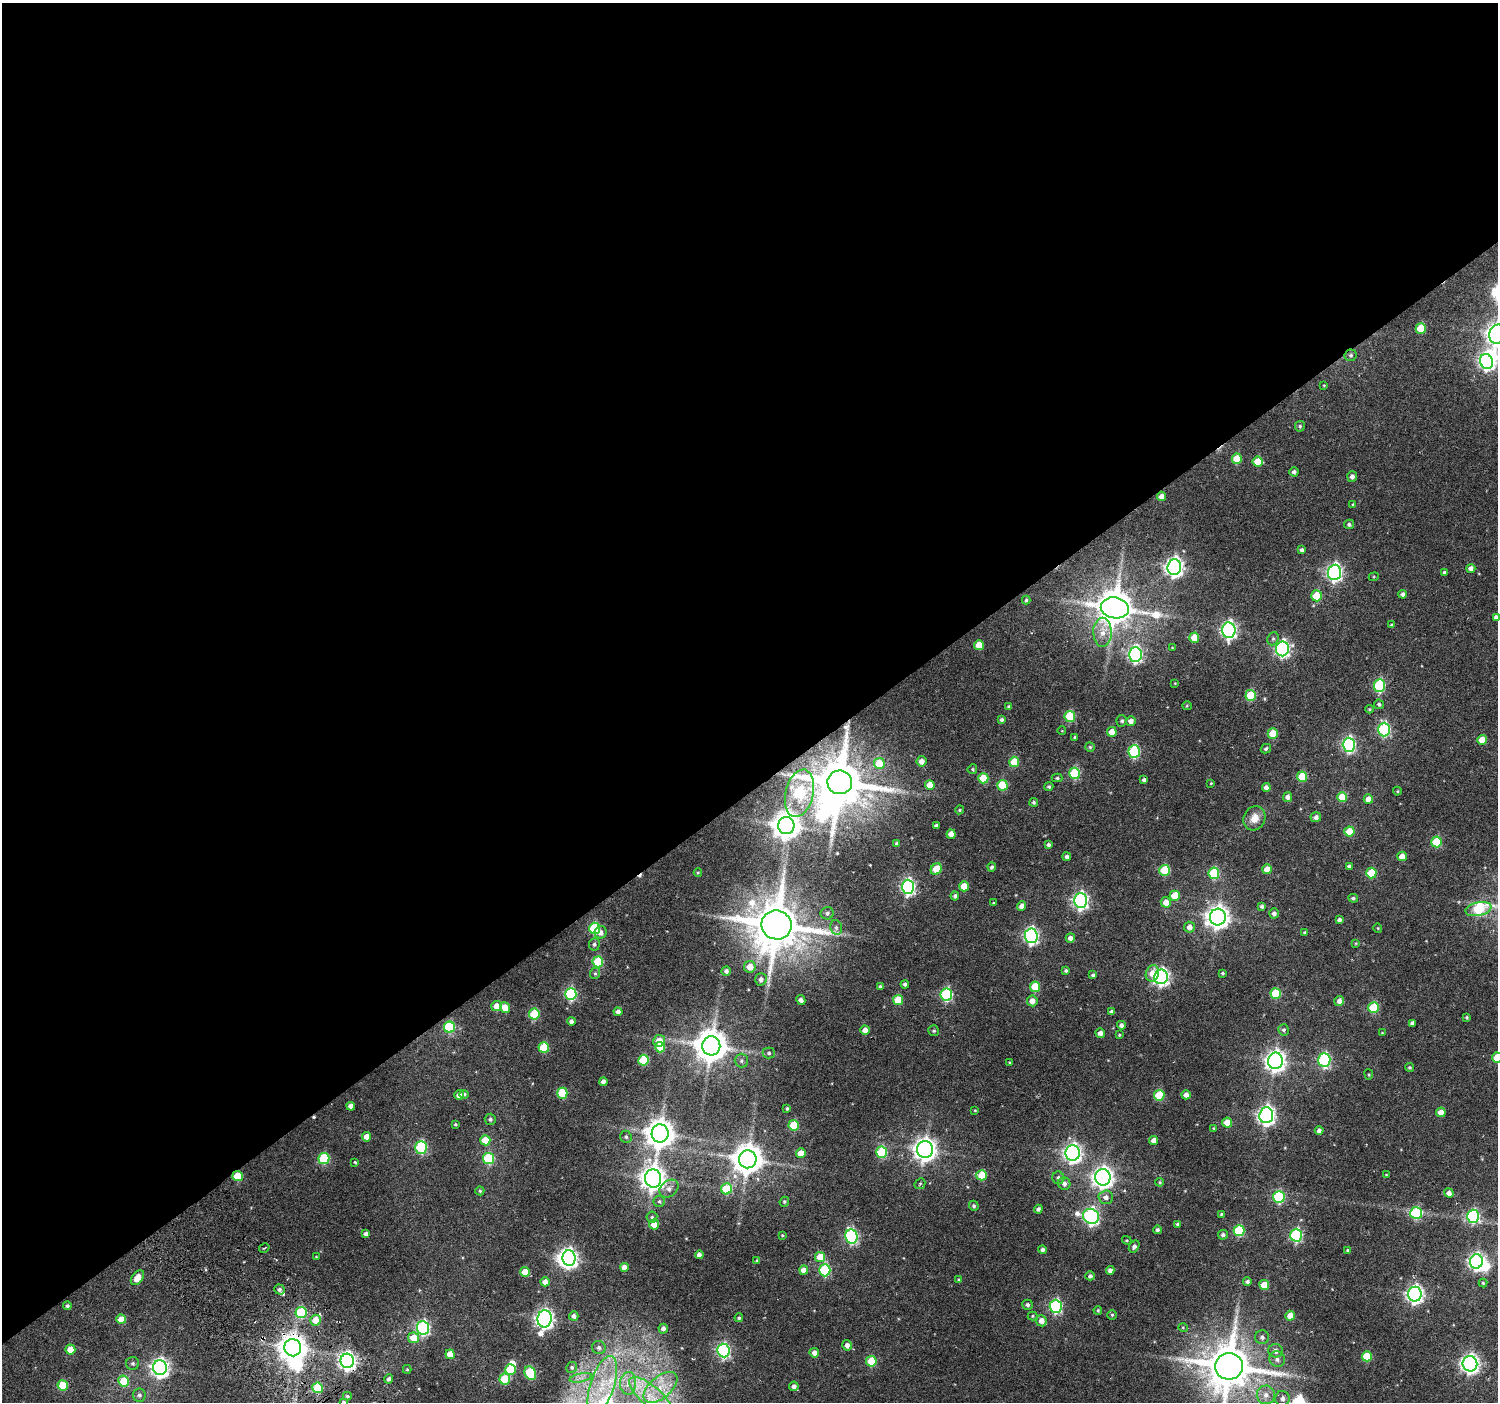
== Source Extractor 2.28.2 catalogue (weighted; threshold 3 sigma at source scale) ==
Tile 2 of 4 x 4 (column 2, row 1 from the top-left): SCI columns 1525-3020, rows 4358-5757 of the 6050 x 5983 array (HDU 1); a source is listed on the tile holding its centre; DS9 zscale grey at full resolution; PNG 1500 x 1404 px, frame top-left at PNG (2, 3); each listed source drawn as its Kron ellipse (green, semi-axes under 4 px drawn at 4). Shown black and unused: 56% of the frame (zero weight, under 4 of 7 exposures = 2% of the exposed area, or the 3 px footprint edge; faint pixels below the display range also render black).
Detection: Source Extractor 2.28.2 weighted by HDU 2 'WHT'; one run over the whole footprint, this tile lists its part. Background 0.0503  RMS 0.005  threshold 0.0204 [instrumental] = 3 sigma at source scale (4.09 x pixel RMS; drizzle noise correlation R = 1.36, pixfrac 0.8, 0.0396/0.0396 arcsec/px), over >= 5 px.
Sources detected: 330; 3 too faint to see at this stretch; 7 inside a brighter object's white glare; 3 cosmic-ray / hot-pixel residue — neither listed nor drawn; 2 inside a brighter listed object's ellipse — not listed separately; the other 315 listed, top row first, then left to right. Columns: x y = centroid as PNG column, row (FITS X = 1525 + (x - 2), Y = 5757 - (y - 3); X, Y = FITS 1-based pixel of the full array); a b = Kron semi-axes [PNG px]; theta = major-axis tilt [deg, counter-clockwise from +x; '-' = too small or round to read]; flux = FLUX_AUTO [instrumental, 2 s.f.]
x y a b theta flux
1421 329 5 5 - 12
1497 334 10 8 75 370
1351 355 6 6 - 1.2
1486 361 7 6 - 130
1324 385 3 3 - 0.36
1300 426 5 5 - 0.79
1237 459 5 5 - 11
1258 462 5 5 - 9
1294 472 4 4 - 1.6
1352 477 5 5 - 1.9
1162 496 5 4 - 3.6
1353 504 4 3 - 0.49
1349 524 5 4 - 1.1
1302 550 4 4 - 1.4
1174 567 8 7 - 210
1471 568 4 4 - 2.2
1334 572 7 6 - 140
1444 572 3 3 - 0.67
1374 577 5 4 - 0.5
1403 594 4 4 - 1.5
1316 596 5 5 - 14
1026 600 4 4 - 0.74
1115 608 14 10 -10 1400
1496 617 4 4 - 1.4
1392 625 4 3 - 0.7
1229 630 8 6 89 140
1102 632 14 9 -89 4.4
1194 638 5 5 - 8.5
1273 639 7 5 67 1.1
979 645 5 5 - 8.2
1172 648 4 3 - 0.33
1282 649 7 6 - 120
1135 655 7 6 - 99
1175 683 4 3 - 0.38
1379 685 6 5 - 44
1251 695 5 5 - 19
1379 704 5 4 - 0.92
1187 706 5 4 - 0.49
1009 707 4 3 - 0.85
1370 709 4 3 - 0.49
1070 716 5 5 - 21
1002 720 3 3 - 0.99
1122 721 6 5 - 1
1131 721 5 5 - 2.6
1384 729 7 6 - 58
1062 731 4 3 - 0.31
1112 732 5 5 - 7.1
1273 734 5 5 - 13
1075 737 3 3 - 0.69
1482 740 5 4 - 6.2
1349 745 7 6 - 88
1090 747 5 4 - 0.81
1266 749 5 4 - 0.79
1134 751 6 5 - 45
921 761 5 5 - 3.1
1014 762 5 5 - 13
879 763 5 5 - 14
972 769 5 5 - 0.66
1074 773 5 5 - 31
1302 777 5 5 - 14
983 778 5 5 - 11
1057 778 5 4 - 0.72
1144 780 4 4 - 1.5
840 782 12 12 - 2700
1211 783 3 3 - 0.4
930 785 5 4 - 6.4
1002 785 5 5 - 18
1049 787 4 4 - 0.84
1266 787 4 4 - 2.1
1397 791 4 4 - 0.48
800 793 24 14 76 48
1288 797 5 4 - 2.4
1342 797 5 5 - 12
1368 799 5 4 - 4.7
1034 802 4 4 - 0.82
960 810 4 3 - 0.62
1316 817 5 5 - 1.8
1254 818 12 10 62 5.3
786 825 8 8 - 650
936 825 4 3 - 1.1
1349 831 5 5 - 12
951 834 5 4 - 3.9
1436 842 5 5 - 22
897 844 4 3 - 1.2
1049 845 4 3 - 1
1402 856 5 4 - 5.4
1067 857 4 4 - 1.5
1349 866 4 4 - 1.1
992 867 4 4 - 0.97
936 869 6 5 - 11
1267 869 5 5 - 6.2
1165 870 5 5 - 20
698 872 4 3 - 0.4
1214 873 5 5 - 29
1371 873 5 5 - 16
964 886 5 5 - 9.5
908 887 7 6 - 110
955 896 4 4 - 1.1
1175 896 5 5 - 11
1353 898 5 4 - 0.82
1081 901 7 6 - 130
1166 902 5 5 - 4.4
993 903 3 3 - 0.43
1021 906 5 4 - 2.5
1262 906 4 4 - 0.99
1478 909 13 7 12 35
827 913 6 6 - 1.3
1274 913 5 4 - 1.7
1218 917 8 8 - 400
1339 920 4 4 - 1.4
776 925 15 14 - 2700
836 927 7 5 -76 1.2
1189 927 5 5 - 3.2
595 928 6 5 - 34
1378 928 5 4 - 0.46
601 932 6 6 - 2.2
1305 933 3 3 - 0.79
1031 936 7 6 - 120
1070 938 4 4 - 2.4
1356 943 4 3 - 0.38
594 944 6 5 - 1.1
598 962 5 5 - 24
750 967 6 5 - 6
726 971 5 4 - 1.6
1066 971 3 3 - 0.78
595 973 6 5 - 0.79
1152 973 8 6 73 5.2
1222 973 3 3 - 0.6
1093 975 4 3 - 0.97
1161 977 7 6 - 150
761 979 6 5 - 1.8
905 984 4 4 - 1.1
880 986 4 3 - 0.76
1035 987 5 5 - 16
571 994 6 6 - 55
1276 994 5 5 - 19
946 995 6 6 - 53
801 1000 5 4 - 1.7
898 1000 5 5 - 13
1032 1001 5 5 - 3.4
1339 1001 5 4 - 2.5
497 1006 5 5 - 4.6
505 1007 5 5 - 6.8
1373 1007 5 5 - 21
618 1012 4 4 - 1.8
1112 1012 4 4 - 1.1
534 1014 5 5 - 22
1467 1017 4 3 - 0.57
571 1021 4 4 - 1.5
1412 1023 4 4 - 1.5
1121 1025 4 4 - 1.6
449 1027 5 5 - 32
865 1030 5 4 - 3.2
1284 1030 5 5 - 1
934 1031 5 5 - 0.77
1100 1033 5 4 - 2.5
1382 1033 4 4 - 0.37
1119 1035 4 3 - 0.53
659 1041 6 6 - 4.4
711 1046 9 9 - 1000
660 1047 5 5 - 11
544 1048 5 5 - 23
769 1053 6 5 - 0.76
1497 1058 5 5 - 13
643 1060 5 5 - 21
1324 1060 7 6 - 62
741 1061 7 6 - 1.2
1275 1061 8 7 - 300
1009 1062 4 4 - 0.43
1410 1067 4 4 - 0.69
1369 1074 5 3 - 0.42
603 1082 4 4 - 2.2
562 1093 5 5 - 20
464 1094 4 3 - 0.73
459 1095 5 4 - 3.6
1159 1095 5 5 - 19
1186 1095 4 4 - 2.9
351 1106 4 4 - 2.7
787 1108 4 3 - 0.71
975 1110 3 3 - 0.35
1441 1112 5 4 - 4.6
1266 1115 8 7 - 190
490 1119 5 5 - 1.1
1227 1123 5 5 - 8.3
455 1124 3 3 - 0.52
794 1125 5 5 - 16
1213 1128 3 2 - 0.35
1319 1131 4 4 - 1.4
660 1133 9 8 - 700
367 1137 5 4 - 4.5
626 1137 6 5 - 0.95
485 1140 5 5 - 10
1154 1140 4 4 - 3.5
421 1147 6 6 - 43
925 1149 8 8 - 380
882 1152 6 5 - 28
801 1153 5 5 - 5.9
1073 1153 8 7 - 200
324 1158 5 5 - 31
488 1158 6 5 - 34
748 1159 9 8 - 820
355 1162 3 3 - 0.47
1386 1174 3 2 - 0.29
982 1175 5 5 - 12
238 1176 5 5 - 15
1103 1177 8 7 - 290
653 1178 9 8 - 470
1058 1178 6 6 - 1.5
1160 1182 4 3 - 0.51
1064 1183 6 6 - 2.2
920 1184 6 5 - 0.73
669 1189 10 7 38 2.7
726 1189 5 5 - 20
480 1191 4 4 - 0.75
1449 1193 5 4 - 2.1
1106 1197 7 6 - 2.6
1279 1197 6 5 - 44
659 1201 6 5 - 0.86
784 1202 5 4 - 0.69
974 1206 5 5 - 0.92
1038 1209 4 4 - 1.3
1416 1213 6 6 - 39
1221 1214 3 3 - 0.48
1091 1216 8 7 - 120
1473 1216 6 6 - 65
652 1217 5 5 - 0.78
654 1224 5 5 - 4.7
1177 1224 3 3 - 0.6
1157 1230 4 4 - 1.1
1239 1230 5 5 - 32
366 1234 4 4 - 1.8
782 1235 4 3 - 0.42
1223 1235 5 4 - 1.3
1296 1235 6 6 - 59
851 1236 7 6 - 76
1127 1240 4 3 - 0.49
1134 1246 6 4 56 1.4
264 1248 5 2 - 0.46
1043 1250 4 4 - 1.4
1348 1250 4 4 - 0.61
699 1255 4 4 - 1.7
316 1257 3 2 - 0.31
820 1257 5 5 - 8.5
569 1258 8 6 -89 180
757 1260 4 3 - 0.5
1476 1261 7 6 - 140
624 1267 4 4 - 3.3
804 1270 4 4 - 4.5
825 1270 6 5 - 43
1110 1270 4 4 - 2
525 1272 5 5 - 7.4
1090 1276 5 4 - 1.4
137 1278 8 5 51 6
959 1280 4 4 - 0.75
545 1282 5 4 - 3.3
1247 1282 4 4 - 1.3
1483 1283 4 4 - 0.58
1264 1285 5 5 - 10
279 1289 5 4 - 1.4
1415 1294 7 7 - 180
1027 1305 5 5 - 1.2
67 1306 4 4 - 1.1
1056 1306 6 6 - 64
1098 1310 4 4 - 0.65
301 1312 5 5 - 31
1112 1315 5 5 - 0.61
574 1316 5 4 - 1.8
1032 1316 5 4 - 0.54
1290 1316 5 4 - 6.2
739 1318 4 4 - 0.71
121 1319 5 4 - 6
545 1319 9 7 81 230
316 1320 5 5 - 8.2
1041 1321 5 5 - 3.8
423 1328 7 6 - 81
1183 1328 5 3 - 0.41
663 1329 5 4 - 1.6
1262 1337 7 7 - 1.6
414 1338 5 5 - 8.2
847 1345 5 5 - 2.1
293 1348 8 8 - 640
599 1348 7 6 - 1.5
70 1349 5 5 - 6.6
723 1350 7 6 - 90
1275 1351 7 6 - 2.6
814 1353 5 5 - 2.9
450 1354 5 4 - 7.8
1367 1356 5 5 - 15
1277 1359 8 7 - 2.1
347 1361 7 6 - 190
871 1361 5 5 - 18
133 1363 6 6 - 1
1470 1364 7 7 - 210
1229 1366 14 13 - 2300
572 1367 5 5 - 0.92
160 1368 7 7 - 210
407 1369 4 4 - 0.52
510 1369 5 5 - 17
530 1373 7 5 -63 32
581 1378 11 3 11 1.6
389 1379 4 4 - 1.2
505 1379 5 5 - 19
124 1381 5 5 - 13
628 1383 11 8 87 3.7
63 1385 5 5 - 15
602 1385 30 12 72 16
794 1386 5 4 - 1.8
660 1387 20 10 41 9.1
318 1388 5 5 - 23
139 1395 6 6 - 1.3
1266 1395 9 9 - 3.4
347 1396 4 3 - 0.7
651 1396 27 10 -41 12
1282 1398 7 7 - 2.2
344 1402 4 3 - 0.5
Overlapping masked pixels (flux is a lower limit): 5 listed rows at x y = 1351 355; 840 782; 238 1176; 293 1348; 347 1361
Isophote crosses this tile's border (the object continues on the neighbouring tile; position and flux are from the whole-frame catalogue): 7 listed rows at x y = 1497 334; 1496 617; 1478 909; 1497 1058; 1229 1366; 651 1396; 344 1402